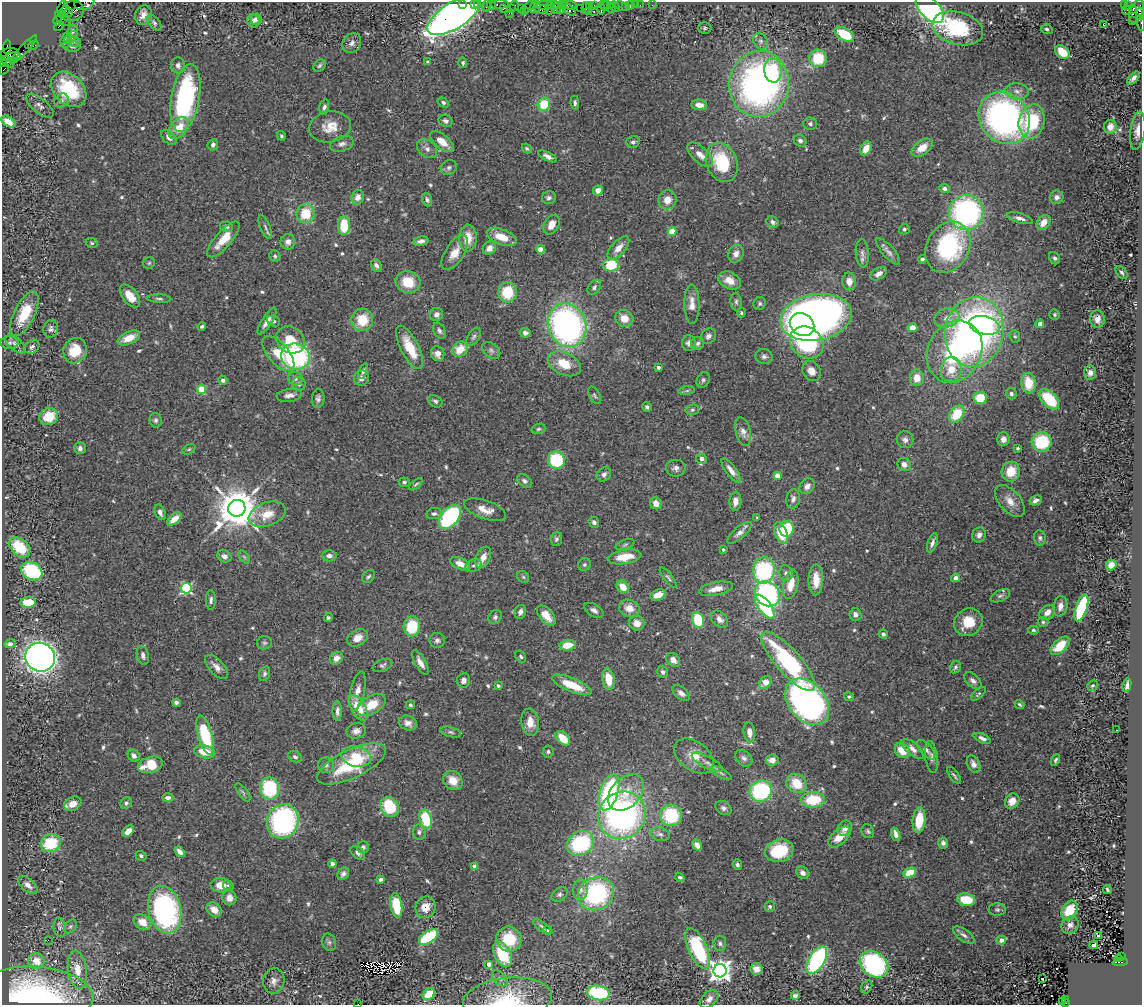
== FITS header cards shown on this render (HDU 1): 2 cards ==
NAXIS1  =                 1140
NAXIS2  =                 1003

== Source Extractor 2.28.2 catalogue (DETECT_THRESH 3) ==
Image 1140 x 1003 px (HDU 1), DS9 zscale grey, 1 PNG px = 1 image px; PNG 1144 x 1007 px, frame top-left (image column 1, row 1003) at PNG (2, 2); each listed source drawn as its Kron ellipse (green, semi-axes under 4 px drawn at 4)
Background 0.915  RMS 0.038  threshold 0.113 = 3 sigma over >= 5 px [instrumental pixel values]
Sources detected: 595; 1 with non-positive FLUX_AUTO (blend fragments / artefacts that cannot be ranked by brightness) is neither listed nor drawn; of the other 594, the 500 brightest by FLUX_AUTO listed and drawn (94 fainter detections omitted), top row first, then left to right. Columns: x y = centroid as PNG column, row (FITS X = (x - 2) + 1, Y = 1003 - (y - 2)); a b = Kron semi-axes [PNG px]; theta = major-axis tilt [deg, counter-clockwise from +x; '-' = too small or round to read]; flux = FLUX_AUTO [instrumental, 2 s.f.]
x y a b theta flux
84 2 10 7 18 120
463 4 3 3 - 93
474 4 3 2 - 48
478 4 4 3 - 99
500 4 9 3 1 160
491 5 5 3 - 100
544 5 8 3 1 130
553 5 7 2 3 280
563 5 3 2 - 54
570 5 7 2 -7 190
589 5 3 3 - 67
594 5 3 2 - 57
603 5 3 2 - 60
610 5 2 2 - 48
630 5 4 3 - 110
635 5 2 2 - 13
640 5 2 2 - 28
652 5 2 2 - 10
1124 5 3 2 - 85
1128 5 3 3 - 24
486 6 6 2 72 130
515 6 5 2 - 46
606 6 5 3 - 100
615 6 6 3 -48 150
621 6 7 4 -24 70
529 7 7 3 46 93
535 7 6 5 - 220
625 7 2 2 - 18
62 8 7 3 73 350
557 8 6 4 70 260
561 8 5 3 - 100
580 8 2 2 - 45
586 8 6 3 82 170
503 9 4 3 - 52
511 9 3 3 - 100
521 9 2 2 - 89
541 9 7 4 -14 270
568 9 9 4 -40 230
601 9 5 3 - 220
611 9 2 2 - 320
930 9 17 9 -45 480
1133 9 4 3 - 300
66 10 4 3 - 640
550 10 5 2 - 110
1127 10 5 2 - 16
72 11 12 10 18 550
524 11 4 3 - 57
1136 11 12 6 68 1100
588 12 3 2 - 110
594 12 3 2 - 190
68 13 5 4 - 500
509 13 2 2 - 31
1140 14 6 3 86 210
143 15 10 8 71 19
454 15 30 13 32 2300
63 18 9 6 -45 910
256 19 6 5 - 7.4
57 21 5 3 - 82
253 21 7 6 - 10
1132 21 2 2 - 15
154 23 9 5 -50 7.4
1141 23 8 2 -79 92
1103 25 3 3 - 52
59 26 5 2 - 67
705 28 6 5 - 4.3
958 28 26 16 -15 180
1047 29 6 5 - 5.5
72 31 6 5 - 8.2
844 34 11 6 -31 87
71 37 8 5 43 5.3
66 40 8 5 74 5.1
74 41 7 5 -11 8.2
761 41 8 7 - 8.5
352 43 10 8 53 12
28 45 3 3 - 61
33 45 6 3 34 64
72 46 8 5 -10 7.5
7 47 7 3 86 84
24 50 19 4 47 250
1062 52 8 5 -41 52
10 54 9 6 5 1000
12 57 9 3 13 900
818 58 9 8 - 83
8 62 7 4 -40 720
428 62 3 3 - 7.7
463 63 5 4 - 4.8
3 64 4 2 - 84
178 65 8 7 - 9.8
319 66 7 5 46 4.9
4 69 6 2 56 62
773 70 12 8 -86 92
1133 78 8 4 48 11
759 84 33 29 82 960
69 89 20 14 -44 130
1017 91 11 8 -5 16
185 98 34 14 80 400
61 100 7 6 - 8.2
443 102 6 4 -33 5.7
575 103 7 4 -82 6.3
544 104 7 6 - 77
699 105 8 5 -6 20
40 106 17 7 -38 14
324 107 8 4 77 8
1004 118 28 24 -49 840
445 121 7 6 - 7.2
1032 121 17 13 76 160
8 122 8 4 -33 28
810 124 7 6 - 7.1
330 127 21 15 10 43
1110 127 7 6 - 25
179 128 12 8 49 46
1138 131 19 7 82 24
281 136 5 4 - 4.1
169 137 9 5 -45 12
800 141 7 5 -37 8.1
442 142 14 7 -39 35
633 142 6 6 - 7.9
342 144 12 7 18 12
213 145 6 5 - 8.1
527 148 5 4 - 4.2
866 148 7 5 66 34
922 148 12 7 36 38
427 149 11 8 -40 13
700 155 16 8 -41 26
548 156 10 4 -25 11
722 162 20 15 -67 140
449 168 8 7 - 7.4
944 188 5 4 - 8.5
598 190 5 4 - 13
358 197 7 6 - 16
1057 197 7 6 - 12
549 198 7 6 - 8.7
427 200 7 4 -72 6.7
667 200 9 9 - 29
966 212 17 17 - 560
305 214 10 9 - 71
1020 218 13 5 -17 13
772 222 6 5 - 9
1043 222 8 6 51 27
344 225 9 6 -90 78
552 225 10 7 61 27
226 227 6 5 - 7.9
265 227 13 5 -67 7.5
904 229 5 5 - 5.4
672 231 4 4 - 77
502 237 15 7 -20 50
468 238 13 9 89 37
223 239 23 8 49 51
421 241 8 4 10 10
288 242 8 7 - 13
92 243 6 5 - 4.2
948 247 27 21 61 300
489 248 7 6 - 16
618 248 14 7 47 23
540 249 4 4 - 36
888 251 17 6 -48 13
455 253 20 9 57 36
862 253 14 6 -85 11
736 254 9 7 67 15
275 256 6 5 - 5.5
1055 258 6 5 - 6.1
922 259 4 4 - 6.3
149 263 6 5 - 4.3
376 265 6 5 - 11
611 265 8 6 5 99
1122 273 7 5 -51 6.5
879 274 9 5 30 13
729 280 12 8 -25 29
849 281 9 7 -88 22
408 282 12 11 - 57
594 287 8 5 54 7.6
507 292 10 9 - 90
130 296 13 7 -51 37
159 299 12 3 -2 6.2
736 302 9 5 -84 6.8
692 304 19 7 -89 24
760 304 6 6 - 6
741 313 5 4 - 4.3
24 314 24 10 64 90
437 314 7 6 - 12
1055 315 5 5 - 4.2
816 317 36 23 10 1800
624 318 9 8 - 30
947 318 12 9 11 23
1097 319 8 7 - 18
362 320 11 11 - 64
267 321 16 5 57 17
273 321 7 5 -23 6.4
802 324 13 10 -31 500
1040 324 4 4 - 19
567 325 22 19 -68 870
984 325 16 9 -14 130
202 326 4 3 - 5.2
912 328 5 4 - 19
51 329 9 7 73 8.3
439 331 8 5 -63 7.1
974 332 35 29 79 1000
525 333 5 5 - 9.6
708 336 8 7 - 10
1015 336 6 5 - 4.3
474 337 10 5 58 7
129 338 12 6 24 41
290 340 15 12 -36 59
807 342 18 15 -39 310
10 343 9 6 0 7.8
689 343 8 6 -90 12
698 343 7 6 - 7.2
15 344 12 6 -40 9.6
32 347 8 6 39 7.9
410 347 24 9 -63 75
460 349 9 7 40 45
491 350 10 7 -40 9
75 351 13 11 66 66
954 352 32 26 63 390
278 353 21 10 -49 54
438 354 7 6 - 17
295 356 14 13 - 420
764 356 9 7 -7 9.5
564 364 17 11 -25 55
658 367 3 3 - 7.9
951 369 13 10 81 49
363 371 8 4 69 5.7
812 371 10 8 -60 23
1090 373 7 6 - 13
361 378 8 7 - 12
917 378 8 7 - 32
295 379 7 6 - 7.7
223 380 4 4 - 7.7
703 380 8 6 63 6.5
1028 383 10 7 -82 53
299 384 7 6 - 9.6
202 390 4 4 - 110
687 391 8 4 9 5.6
1011 394 6 5 - 5.7
289 395 13 6 8 15
594 395 9 5 -61 5.9
318 398 9 6 86 9.2
980 398 7 6 - 59
1049 399 12 7 -47 100
435 401 7 5 -29 6.9
647 407 5 4 - 5.8
692 410 7 5 14 4.5
957 414 9 6 52 86
49 417 9 8 - 54
156 420 7 6 - 6.8
538 429 7 5 17 5
743 432 14 7 -76 16
1003 439 7 6 - 17
905 440 8 8 - 11
1042 442 10 9 - 130
80 448 6 6 - 7.8
1018 448 3 3 - 4.2
189 449 7 4 30 4.2
702 459 5 5 - 15
556 460 9 8 - 130
904 464 7 6 - 15
676 468 10 8 0 11
731 470 14 5 -52 18
1011 472 10 9 - 55
604 474 8 6 50 8.6
777 476 4 4 - 34
524 481 8 6 -39 7.8
404 482 5 5 - 4.9
416 484 8 3 39 4.1
807 486 8 7 - 15
793 499 10 7 79 12
1036 500 6 4 28 13
735 501 9 6 86 15
1010 501 19 10 -49 30
656 503 6 5 - 22
237 508 8 8 - 11000
485 510 22 9 -19 29
160 512 8 5 -68 9.9
267 514 19 12 20 48
434 514 8 5 10 8.7
450 517 14 8 49 280
757 518 4 3 - 4.1
174 519 8 5 39 30
594 522 6 5 - 7.7
787 529 8 7 - 99
740 533 15 6 40 14
781 533 11 6 -67 66
979 535 7 6 - 13
1040 538 8 6 -83 6.8
556 539 7 5 85 6.7
932 543 10 4 71 11
625 545 10 4 19 5.8
20 547 12 8 -41 100
723 550 3 3 - 6.1
224 556 7 6 - 12
329 556 7 6 - 11
244 557 7 4 -53 4.7
483 557 11 7 64 21
625 557 17 7 10 56
460 564 10 5 -25 28
584 565 7 6 - 5.5
1111 565 5 5 - 23
474 566 9 6 23 10
764 570 13 11 87 280
32 571 11 8 -30 210
786 573 8 6 -75 9.5
368 576 7 5 43 5.7
523 577 6 5 - 4.7
668 578 13 4 -52 5.9
956 578 4 4 - 12
816 580 15 7 89 41
791 584 15 7 78 42
623 587 7 5 -52 38
186 588 5 5 - 300
716 589 17 6 12 28
767 594 13 11 -43 360
658 595 8 5 21 27
1000 596 10 5 25 6.8
211 600 10 5 90 7.7
28 602 8 5 1 71
1060 606 10 7 81 16
765 607 14 6 -53 220
629 608 10 8 -20 26
1081 608 14 5 71 230
594 610 10 6 -30 11
520 612 7 5 69 10
1047 612 9 6 39 20
855 614 6 6 - 12
546 616 12 6 -49 32
495 617 7 6 - 7.3
328 618 4 4 - 4.6
719 619 10 7 -44 15
698 620 8 6 -76 100
968 622 15 13 38 55
1043 622 5 5 - 4.3
637 623 8 7 - 24
412 626 10 8 86 99
1033 630 5 4 - 5
883 634 4 4 - 7.9
357 638 11 8 27 24
437 640 7 7 - 9.6
264 643 7 6 - 6.2
10 644 6 4 9 7.9
567 645 8 5 10 44
1060 646 12 6 44 60
143 655 10 6 -77 10
521 656 6 5 - 6.2
40 657 15 14 - 1500
336 658 7 6 - 18
673 660 8 6 -44 18
788 661 38 12 -48 300
420 663 13 5 -60 17
382 665 10 5 23 6.5
216 667 15 7 -47 17
955 667 6 5 - 5.7
662 672 6 5 - 5.8
264 674 7 5 72 6.1
608 679 11 6 -81 50
464 680 7 6 - 11
973 681 10 6 -41 11
765 682 7 5 44 32
572 685 21 7 -23 68
1127 685 7 3 78 8.4
498 686 3 3 - 5
1092 686 6 5 - 4.2
357 691 20 7 78 22
681 693 10 6 -37 11
978 694 9 4 42 4.4
849 697 5 4 - 4
176 702 4 4 - 6.3
807 702 26 18 -50 1100
1019 704 5 3 - 4.3
371 705 16 9 30 54
410 705 4 4 - 4.3
358 708 14 7 -59 55
337 711 9 4 90 12
530 722 13 9 -82 29
408 723 9 7 -19 15
1117 730 3 2 - 8.7
356 731 10 7 13 15
451 732 11 5 -14 6.2
749 732 10 5 -83 22
205 735 20 7 -74 160
563 738 8 5 -45 48
982 738 9 4 -23 11
912 749 13 6 -41 16
902 750 8 6 -43 43
926 750 12 6 -48 10
204 752 10 6 -12 48
548 752 6 5 - 4.9
134 756 6 5 - 12
356 756 15 10 -11 57
694 756 22 14 -37 45
295 757 7 5 -26 6.9
931 757 16 6 -82 12
744 758 10 7 -44 9.9
772 760 6 5 - 17
1055 760 6 4 63 5.2
707 762 17 6 -27 16
351 764 37 14 25 170
973 764 9 6 -66 14
150 765 12 7 16 68
326 765 8 8 - 11
721 773 12 4 -30 7.7
954 775 10 3 -53 5.4
453 781 10 9 - 34
796 783 10 9 - 66
270 788 11 9 -79 190
761 791 11 10 - 240
243 792 11 4 -54 6.4
609 792 19 9 73 340
626 792 21 14 47 68
168 798 5 4 - 11
813 800 12 7 3 110
1012 801 8 6 55 25
126 803 6 5 - 6.1
73 804 9 6 27 28
390 807 10 8 -60 120
723 808 9 6 -31 8.6
622 815 24 22 50 750
671 815 11 11 - 150
426 819 9 6 -74 100
919 820 13 6 84 77
283 821 17 15 66 410
845 828 8 7 - 17
128 831 7 4 45 22
868 831 7 6 - 5.7
419 832 8 6 -89 7.7
660 834 10 6 -15 9.2
896 834 7 4 -71 14
839 837 13 7 41 40
51 843 10 9 - 120
580 843 14 11 34 240
943 843 5 5 - 9.2
697 845 6 4 -57 15
363 847 6 6 - 8.1
779 851 14 11 16 130
180 852 6 4 -51 16
358 853 8 5 -43 10
141 856 5 4 - 5.6
332 864 4 4 - 12
737 865 5 4 - 6
474 867 4 4 - 21
803 873 7 5 -45 12
910 873 6 4 28 52
343 874 7 5 51 8.3
680 877 5 4 - 6.9
380 879 4 3 - 10
28 885 12 6 -40 17
221 885 10 7 -5 36
228 885 5 4 - 6.2
1107 889 4 3 - 4.2
580 890 10 7 83 14
560 894 8 6 34 7.2
596 894 18 16 27 330
229 898 7 7 - 19
966 900 9 6 -9 71
396 905 12 5 -81 99
425 907 11 10 - 33
770 907 5 5 - 5.4
165 910 24 16 -76 570
214 910 8 6 -40 26
997 910 8 6 0 6.9
1070 910 10 7 63 77
142 922 9 7 -37 34
1070 925 9 8 - 14
70 926 8 5 49 5.5
60 927 9 6 -83 7.8
542 927 11 4 -39 6.6
548 930 4 4 - 4.1
964 935 12 6 -35 11
1098 935 3 3 - 51
428 937 11 6 33 180
509 939 13 12 - 97
48 940 2 2 - 26
1001 940 5 4 - 22
329 942 9 6 -74 6.9
720 943 7 6 - 7.4
1094 945 4 4 - 8.9
698 948 22 9 -66 220
503 954 13 8 -62 110
1122 956 3 2 - 87
1118 959 4 3 - 98
817 960 15 8 60 370
36 961 8 7 - 37
1120 962 7 3 4 690
489 964 4 4 - 17
874 964 15 12 -36 370
756 969 6 6 - 18
77 970 19 9 -81 39
720 971 6 6 - 2100
500 978 9 6 -46 9
1043 978 3 3 - 48
274 981 12 10 81 18
867 987 7 5 62 5.3
598 993 11 7 -11 200
429 994 7 5 45 65
34 995 59 28 -3 470
795 995 4 3 - 6.4
508 999 44 21 6 140
709 999 11 7 44 13
1066 999 3 2 - 83
1062 1002 4 3 - 64
1065 1003 3 3 - 78
358 1004 2 2 - 8.2
At the frame edge (FLAGS 8, measured only in part): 6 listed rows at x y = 84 2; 1140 14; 1141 23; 3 64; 508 999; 358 1004
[94 fainter detections neither listed nor drawn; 1 non-positive-flux detection neither listed nor drawn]